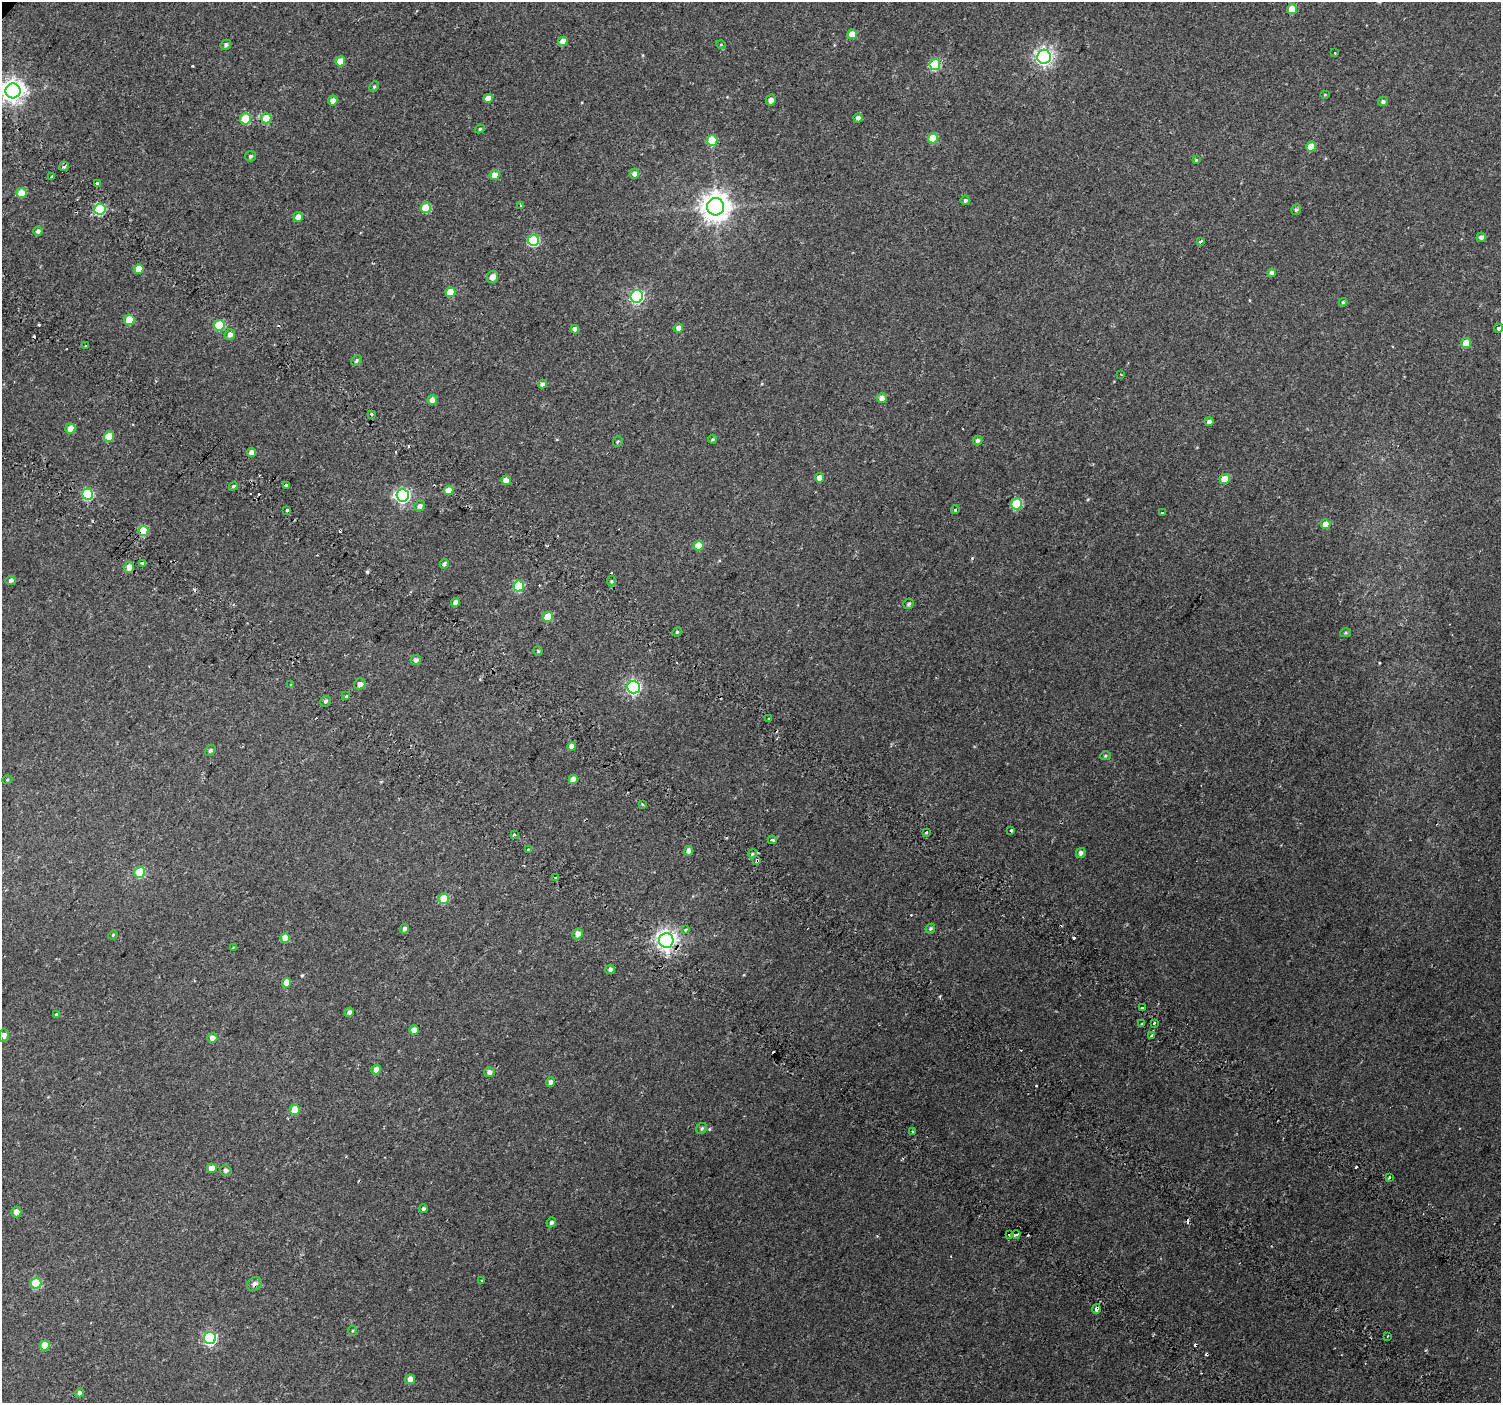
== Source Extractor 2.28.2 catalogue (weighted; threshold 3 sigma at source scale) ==
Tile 6 of 4 x 4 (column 2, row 2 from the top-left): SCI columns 1589-3087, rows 3143-4543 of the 6168 x 6217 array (HDU 1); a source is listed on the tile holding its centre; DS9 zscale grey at full resolution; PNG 1503 x 1405 px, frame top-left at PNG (2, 2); each listed source drawn as its Kron ellipse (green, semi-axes under 4 px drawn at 4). Shown black and unused: <1% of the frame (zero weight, under 2 of 3 exposures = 6% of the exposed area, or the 3 px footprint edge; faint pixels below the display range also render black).
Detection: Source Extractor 2.28.2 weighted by HDU 2 'WHT'; one run over the whole footprint, this tile lists its part. Background 0.059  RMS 0.0044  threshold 0.0199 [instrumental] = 3 sigma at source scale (4.5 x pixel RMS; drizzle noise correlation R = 1.50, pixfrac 1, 0.0396/0.0396 arcsec/px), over >= 5 px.
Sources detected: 186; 1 inside a brighter object's white glare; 20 cosmic-ray / hot-pixel residue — neither listed nor drawn; the other 165 listed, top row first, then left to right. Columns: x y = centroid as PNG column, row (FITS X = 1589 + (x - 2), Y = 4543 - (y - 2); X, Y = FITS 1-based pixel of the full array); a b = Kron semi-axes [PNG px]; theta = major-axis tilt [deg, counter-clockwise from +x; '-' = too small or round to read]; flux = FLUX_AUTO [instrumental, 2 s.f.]
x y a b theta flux
1292 9 5 5 - 7.7
852 34 5 5 - 5.9
563 41 5 4 - 4.4
226 45 5 4 - 1.1
721 45 5 3 - 0.36
1335 53 3 2 - 0.72
1044 57 7 6 - 150
340 61 5 5 - 7.4
935 64 5 5 - 24
374 87 5 4 - 0.59
13 91 7 7 - 330
1325 95 5 3 - 0.36
488 98 4 4 - 3.4
771 100 5 5 - 2.2
333 101 5 5 - 2.1
1383 101 5 4 - 1
266 118 5 5 - 10
858 118 4 4 - 1.6
246 119 5 5 - 15
480 129 5 4 - 0.56
933 138 5 5 - 12
712 140 5 5 - 14
1311 147 5 4 - 6.9
251 156 5 5 - 0.82
1196 160 4 4 - 0.53
64 166 5 3 - 1.8
634 174 5 5 - 2.2
495 175 5 5 - 4.8
51 177 3 3 - 3.4
97 184 3 3 - 1.8
21 193 5 5 - 7
965 200 5 4 - 0.95
521 206 4 3 - 0.44
716 207 8 8 - 550
426 208 5 5 - 17
100 209 5 5 - 33
1296 210 6 4 55 0.79
298 217 5 4 - 3.4
38 231 4 4 - 1.3
1481 237 5 4 - 1.6
533 240 6 5 - 28
1200 242 3 3 - 1.1
139 269 5 4 - 6.2
1272 273 4 4 - 1.5
492 277 6 5 - 2.7
450 292 5 5 - 7.8
637 296 6 6 - 73
1343 302 4 4 - 0.59
129 320 5 5 - 11
219 325 5 5 - 21
678 328 5 4 - 1.9
1499 328 4 3 - 2
575 329 4 4 - 2.9
230 335 5 5 - 2.1
1466 343 5 5 - 9.5
86 346 3 3 - 1.3
357 360 6 5 - 0.77
1121 374 3 2 - 0.64
542 384 4 4 - 1.4
882 398 5 5 - 2.6
432 400 5 5 - 2.7
371 414 3 3 - 1.5
1209 421 5 4 - 1.6
70 429 5 5 - 4.2
109 436 5 5 - 11
712 439 4 4 - 0.64
977 441 5 4 - 1.2
618 442 5 4 - 0.62
251 453 4 4 - 3.4
819 478 4 4 - 3.3
1225 479 5 5 - 7.7
506 480 5 4 - 2.8
233 486 4 3 - 0.69
286 486 3 3 - 2.3
449 490 5 4 - 5.3
88 494 5 5 - 35
403 495 6 6 - 78
1017 504 5 5 - 26
420 506 6 5 - 1.6
287 510 3 3 - 3.9
955 510 4 4 - 0.74
1162 513 4 2 - 0.36
1326 524 5 4 - 4.7
143 531 5 5 - 15
698 546 5 5 - 8
142 563 3 3 - 4.3
444 564 5 4 - 1.2
129 567 5 5 - 3.4
11 580 5 4 - 1.2
612 581 5 3 - 0.58
519 586 5 5 - 23
455 602 4 4 - 2.5
908 604 5 5 - 0.81
548 617 5 5 - 8.6
677 632 5 4 - 0.6
1345 633 5 4 - 0.55
538 651 4 4 - 0.57
416 660 5 5 - 1.4
291 684 3 3 - 0.78
360 684 6 5 - 1.7
634 687 6 6 - 85
346 696 3 3 - 2.1
326 701 6 5 - 1.1
769 719 4 3 - 2.9
572 746 4 4 - 3.8
210 751 6 4 55 0.74
1105 756 5 4 - 0.62
573 779 5 4 - 3.9
7 780 5 3 - 0.43
642 804 3 3 - 0.86
1011 830 3 3 - 0.74
926 832 3 3 - 1.3
514 835 3 3 - 1.9
772 840 4 3 - 0.82
528 849 3 2 - 0.63
689 851 5 4 - 1.9
1081 853 5 4 - 1.4
752 854 4 3 - 0.56
757 860 3 3 - 1
140 872 5 5 - 22
555 878 3 3 - 0.86
444 899 5 5 - 10
404 929 5 4 - 1.1
685 929 3 3 - 2
930 929 5 4 - 0.76
577 934 5 5 - 2.8
113 935 5 4 - 0.44
285 938 5 4 - 6
666 940 7 7 - 210
233 947 3 2 - 0.62
610 969 5 4 - 1.2
287 983 5 4 - 5.2
1142 1008 3 3 - 1.1
349 1012 5 4 - 1.3
56 1014 4 3 - 0.42
1154 1023 3 3 - 1.7
1142 1024 3 3 - 1
414 1030 5 4 - 2.7
4 1035 6 5 - 1.6
1151 1036 3 2 - 0.97
212 1038 5 4 - 2.8
376 1070 5 4 - 3
489 1072 5 5 - 1.7
550 1082 5 4 - 1.6
295 1110 5 5 - 8.7
702 1128 6 5 - 0.74
913 1132 4 2 - 0.47
212 1168 5 4 - 4.6
226 1170 6 5 - 1.2
1389 1177 3 2 - 0.47
424 1209 4 4 - 1.1
16 1212 5 5 - 2.9
551 1222 5 4 - 0.99
1010 1235 4 2 - 0.51
1016 1235 4 3 - 2.2
482 1281 3 3 - 0.44
36 1283 5 5 - 23
255 1284 8 6 38 1.6
1096 1309 5 3 - 4.9
353 1331 5 3 - 0.41
1388 1336 3 2 - 0.37
210 1338 6 6 - 65
45 1346 5 5 - 8.4
410 1379 5 4 - 3.2
80 1393 4 4 - 1.5
Overlapping masked pixels (flux is a lower limit): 5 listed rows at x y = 143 531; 757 860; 666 940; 255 1284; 1096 1309
Isophote crosses this tile's border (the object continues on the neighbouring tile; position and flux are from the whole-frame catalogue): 2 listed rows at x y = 13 91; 1499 328